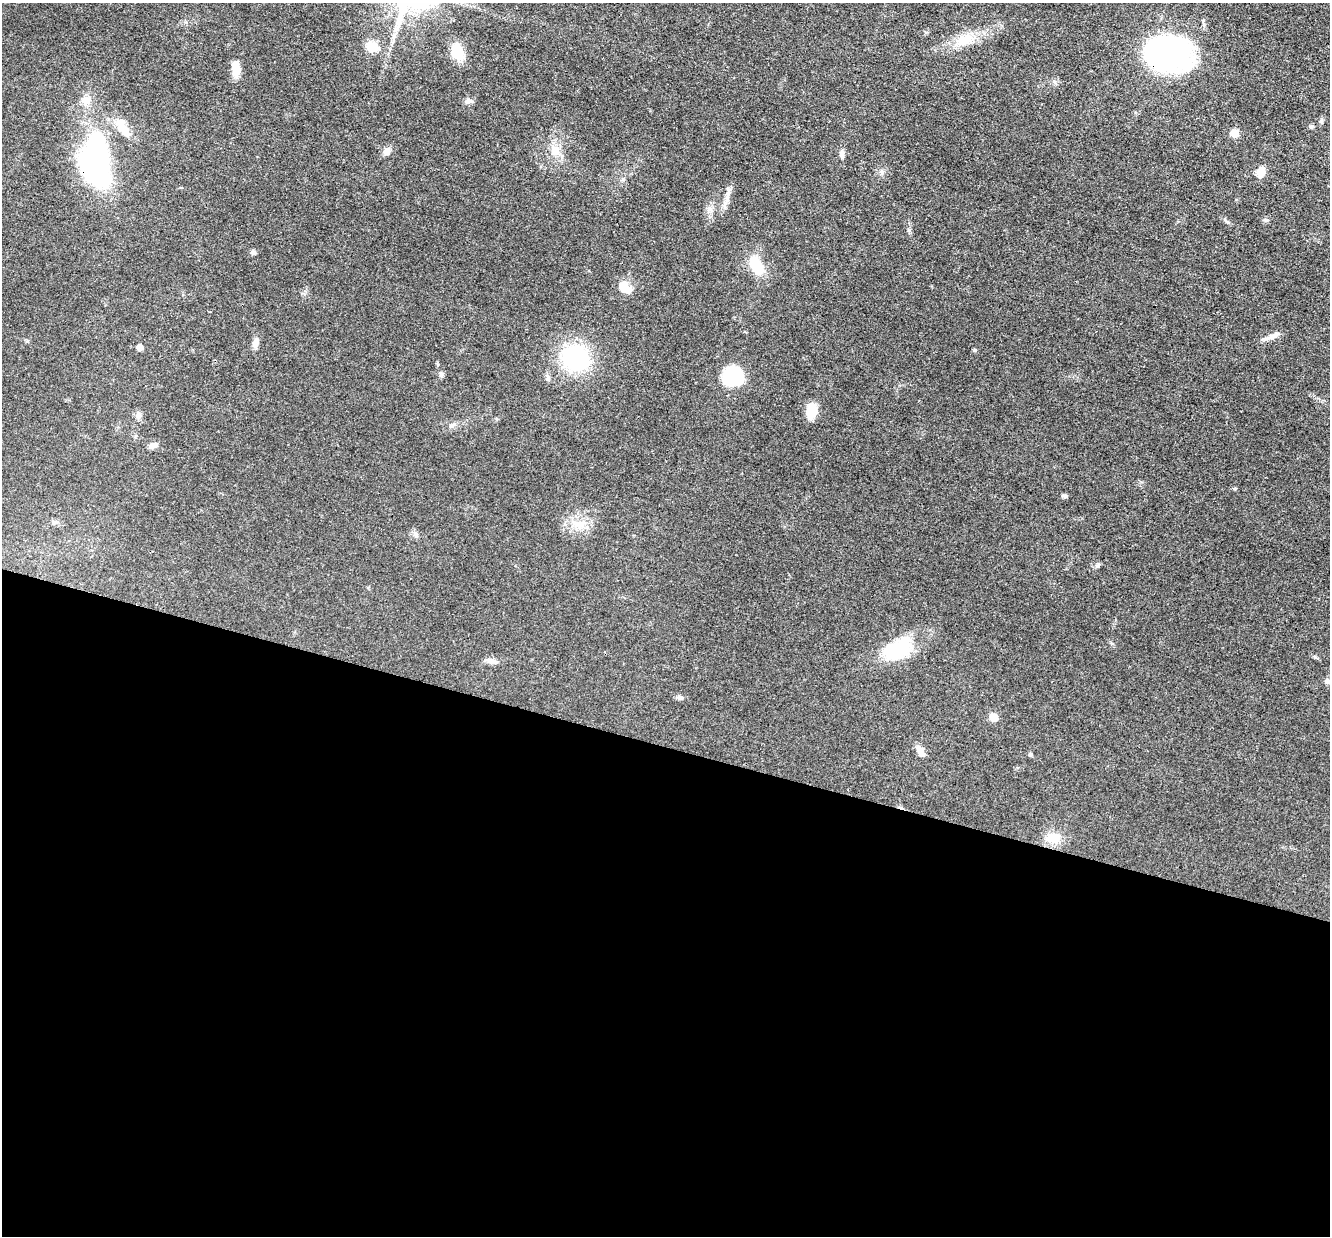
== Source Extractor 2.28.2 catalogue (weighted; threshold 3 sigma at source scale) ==
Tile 14 of 4 x 4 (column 2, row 4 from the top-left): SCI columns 1329-2656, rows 260-1493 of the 5312 x 5329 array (HDU 1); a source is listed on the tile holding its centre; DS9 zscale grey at full resolution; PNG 1332 x 1238 px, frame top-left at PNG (2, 3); no overlay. Shown black and unused: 40% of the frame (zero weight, under 3 of 4 exposures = <1% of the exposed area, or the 3 px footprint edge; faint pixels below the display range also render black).
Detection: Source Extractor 2.28.2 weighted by HDU 2 'WHT'; one run over the whole footprint, this tile lists its part. Background 0.0619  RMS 0.0059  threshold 0.0267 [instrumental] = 3 sigma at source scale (4.5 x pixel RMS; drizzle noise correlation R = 1.50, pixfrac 1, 0.05/0.05 arcsec/px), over >= 5 px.
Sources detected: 48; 3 inside a brighter object's white glare — not listed; the other 45 listed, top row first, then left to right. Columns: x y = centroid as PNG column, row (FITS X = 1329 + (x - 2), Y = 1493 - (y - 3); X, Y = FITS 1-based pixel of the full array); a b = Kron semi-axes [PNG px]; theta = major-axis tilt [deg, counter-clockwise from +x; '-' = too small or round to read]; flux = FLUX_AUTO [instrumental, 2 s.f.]
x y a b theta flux
965 40 24 14 21 13
372 47 6 6 - 42
457 52 18 12 -70 14
1161 53 26 24 9 190
237 69 16 12 82 6.8
86 100 13 11 27 5.2
468 101 9 7 16 1.9
1321 122 6 5 - 0.95
1311 127 6 5 - 0.94
123 129 28 11 -54 9.9
1235 133 8 8 - 5.6
387 151 10 8 61 3.1
555 151 9 8 - 7.4
97 153 39 21 -77 86
842 154 12 6 -87 2.3
1261 172 13 9 75 5.8
728 192 21 5 73 4.1
1266 220 7 5 -1 1.2
1226 221 12 3 -45 1.1
253 252 7 6 - 1.4
756 265 21 11 -62 19
624 287 11 8 -50 12
1272 336 19 7 19 4
256 342 13 8 78 3.1
140 347 5 5 - 4.5
974 350 6 4 -90 0.63
575 358 18 17 - 75
441 374 8 5 -74 1.4
735 376 20 18 -7 33
811 411 14 9 81 13
139 415 9 7 -44 2.6
152 446 11 7 20 3.1
1065 496 7 5 -13 1.1
55 522 10 4 0 1.4
580 524 13 10 -3 6.4
415 534 8 6 -23 1.7
1098 565 9 5 53 1.2
898 649 36 20 33 33
492 661 14 6 -11 2.7
1327 681 7 6 - 1.6
680 698 8 6 -11 1.5
994 717 6 5 - 13
920 751 14 7 -62 4.9
1030 755 6 5 - 0.87
1053 838 17 12 -22 10
Overlapping masked pixels (flux is a lower limit): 1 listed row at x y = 1161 53
Unlisted compact peaks at least as high as the median listed source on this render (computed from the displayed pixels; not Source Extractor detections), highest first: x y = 1315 657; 909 230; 1235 489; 1055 82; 27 341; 438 364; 882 172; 1203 20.